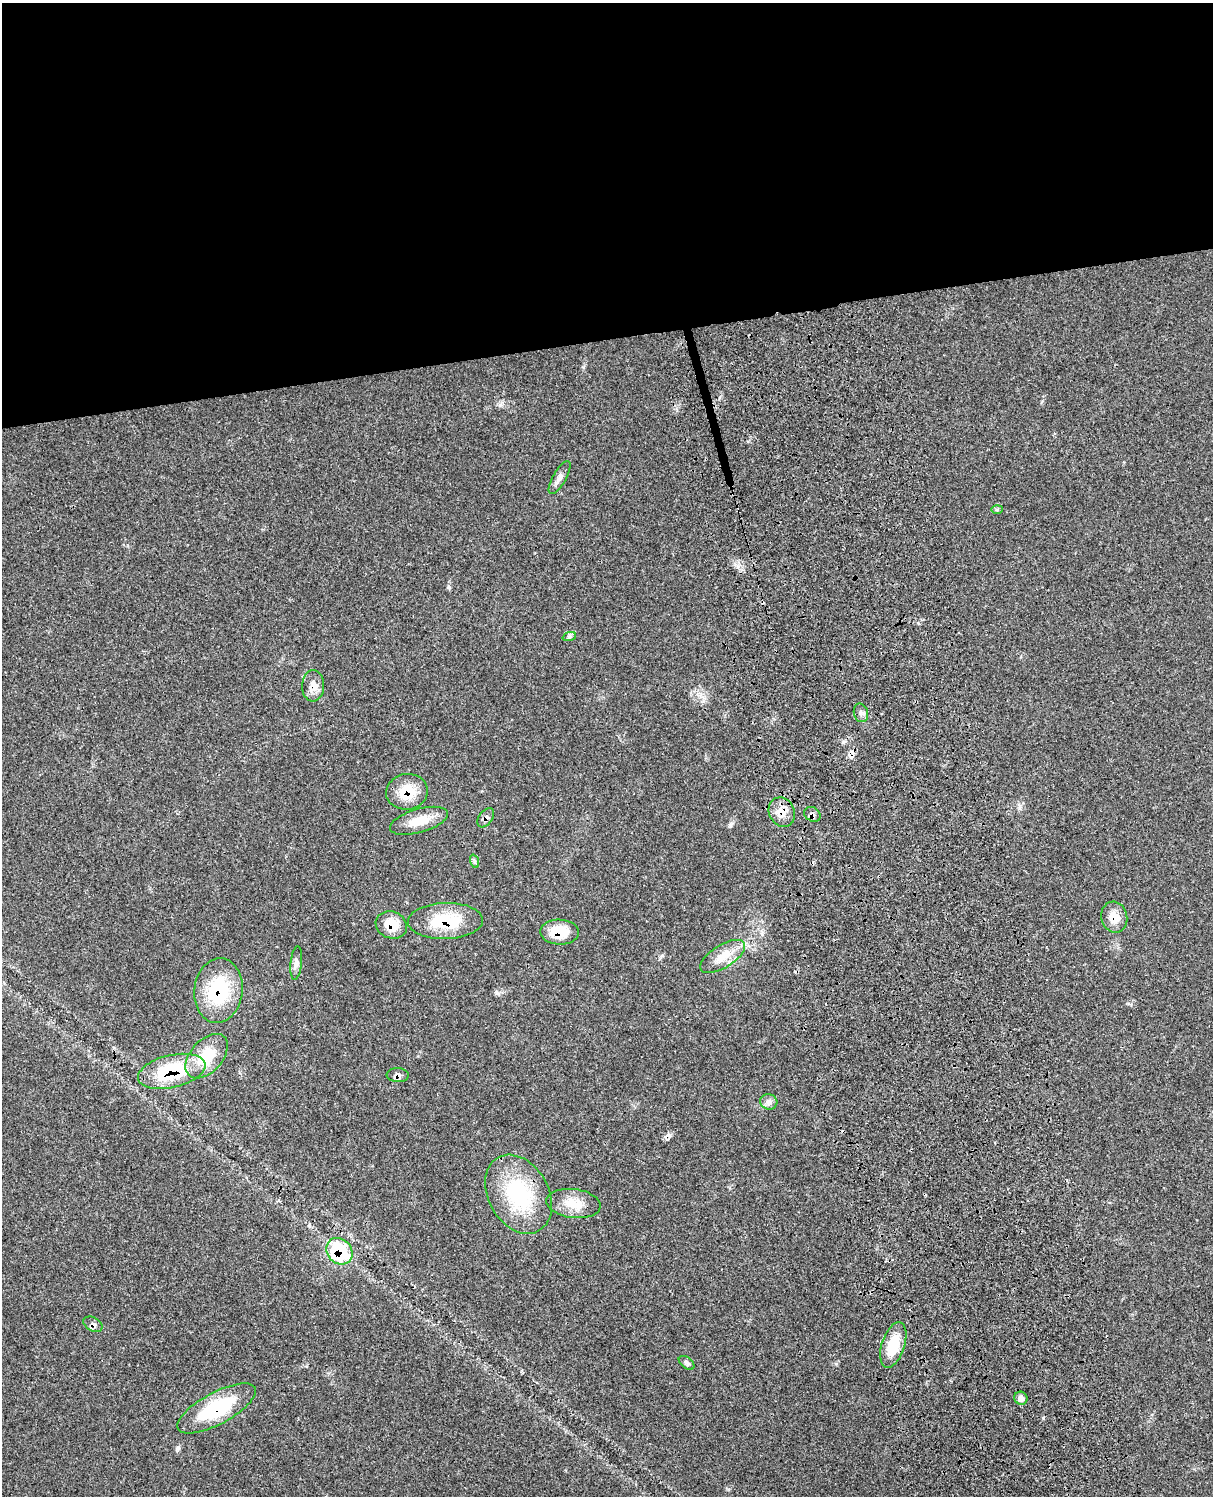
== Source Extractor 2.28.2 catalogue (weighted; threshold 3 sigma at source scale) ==
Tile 2 of 4 x 3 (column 2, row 1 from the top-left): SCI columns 1335-2545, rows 3265-4758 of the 5085 x 4922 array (HDU 1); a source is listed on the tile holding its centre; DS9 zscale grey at full resolution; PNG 1215 x 1498 px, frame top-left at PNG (2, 3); each listed source drawn as its Kron ellipse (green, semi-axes under 4 px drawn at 4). Shown black and unused: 23% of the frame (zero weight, under 3 of 4 exposures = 6% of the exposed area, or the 3 px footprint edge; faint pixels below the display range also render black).
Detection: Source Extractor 2.28.2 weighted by HDU 2 'WHT'; one run over the whole footprint, this tile lists its part. Background 0.107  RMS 0.0066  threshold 0.0295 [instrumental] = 3 sigma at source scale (4.5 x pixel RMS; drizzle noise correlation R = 1.50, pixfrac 1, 0.05/0.05 arcsec/px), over >= 5 px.
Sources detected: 33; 3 cosmic-ray / hot-pixel residue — neither listed nor drawn; the other 30 listed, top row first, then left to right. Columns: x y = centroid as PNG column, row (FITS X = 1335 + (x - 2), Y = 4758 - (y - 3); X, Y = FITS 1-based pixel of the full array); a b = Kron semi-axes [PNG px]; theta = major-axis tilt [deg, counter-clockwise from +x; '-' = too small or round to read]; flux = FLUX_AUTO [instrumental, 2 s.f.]
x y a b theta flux
560 477 18 6 60 3.6
997 509 6 4 2 0.94
569 637 7 4 19 1.2
313 686 16 11 87 6.6
861 713 9 7 -76 2
407 792 21 18 10 17
782 812 15 12 -62 7.7
812 814 9 7 -30 2.3
486 818 11 6 54 2.6
419 821 30 12 16 13
474 861 7 4 -71 1.2
1114 917 15 13 -76 8.7
445 921 37 18 2 31
391 925 16 13 -21 12
559 932 19 12 -2 16
723 956 25 11 32 11
296 963 17 5 84 2.8
218 991 32 24 84 43
207 1056 26 16 48 22
172 1071 34 16 13 41
398 1075 11 7 -4 2.8
769 1102 8 7 - 2.7
518 1194 42 30 -61 54
573 1203 27 14 -7 12
339 1251 14 12 -45 47
93 1324 10 6 -28 2.2
893 1345 23 11 72 20
687 1363 9 5 -38 1.5
1021 1398 7 6 - 3
217 1408 44 16 28 43
Overlapping masked pixels (flux is a lower limit): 15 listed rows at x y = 313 686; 407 792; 782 812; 812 814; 486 818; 1114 917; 445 921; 391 925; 559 932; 218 991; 172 1071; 398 1075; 339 1251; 93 1324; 217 1408
Unlisted compact peaks at least as high as the median listed source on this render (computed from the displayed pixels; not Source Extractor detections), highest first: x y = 1043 1418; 449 587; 730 826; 738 566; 836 1364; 500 405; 497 993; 583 367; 703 701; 662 956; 1128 1003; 1042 401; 306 1366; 1019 808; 719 398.